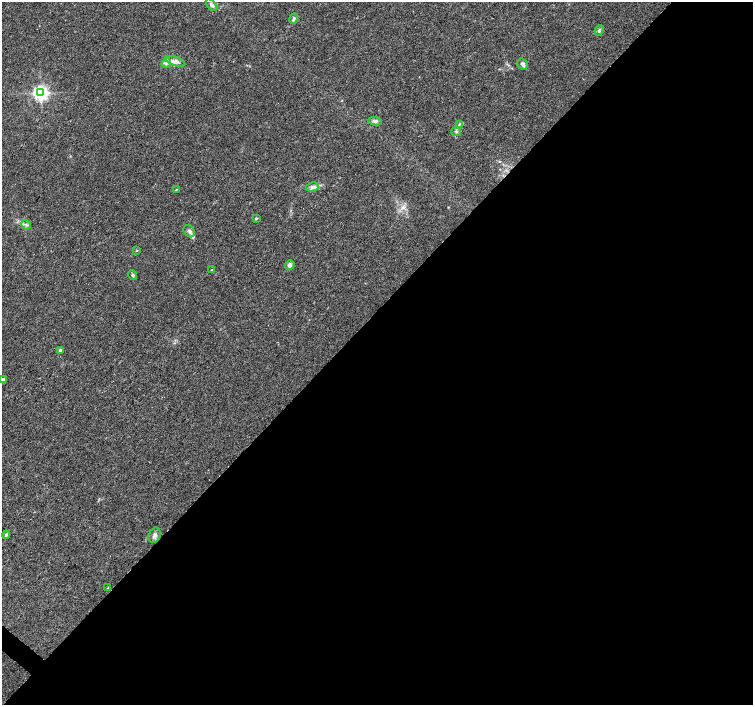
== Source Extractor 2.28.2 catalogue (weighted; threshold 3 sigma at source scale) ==
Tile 12 of 4 x 4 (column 4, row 3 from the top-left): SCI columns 4514-6015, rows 1642-3047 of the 6016 x 6028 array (HDU 1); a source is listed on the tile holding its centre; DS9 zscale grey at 2 x 2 block average (1 PNG px = mean of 2 x 2 image px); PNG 755 x 707 px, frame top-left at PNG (2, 2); each listed source drawn as its Kron ellipse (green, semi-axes under 4 px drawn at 4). Shown black and unused: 56% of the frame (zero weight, under 3 of 4 exposures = <1% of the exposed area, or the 3 px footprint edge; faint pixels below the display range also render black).
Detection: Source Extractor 2.28.2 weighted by HDU 2 'WHT'; one run over the whole footprint, this tile lists its part. Background 0.0466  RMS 0.0039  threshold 0.0176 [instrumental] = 3 sigma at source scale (4.5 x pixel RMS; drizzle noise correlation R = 1.50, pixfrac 1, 0.0396/0.0396 arcsec/px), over >= 5 px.
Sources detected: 25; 1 inside a brighter listed object's ellipse — not listed separately; the other 24 listed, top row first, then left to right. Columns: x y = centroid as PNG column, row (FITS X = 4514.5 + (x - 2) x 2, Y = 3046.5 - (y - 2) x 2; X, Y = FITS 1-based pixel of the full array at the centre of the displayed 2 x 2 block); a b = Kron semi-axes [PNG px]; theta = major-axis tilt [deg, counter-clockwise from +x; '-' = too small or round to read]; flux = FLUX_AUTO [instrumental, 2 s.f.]
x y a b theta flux
212 5 7 3 -49 2.4
294 18 5 4 - 1.8
599 31 5 3 - 1.5
175 61 10 4 -20 4.6
166 63 5 3 - 2
523 64 5 5 - 2.6
41 93 4 4 - 310
375 121 6 4 -11 2.8
459 124 4 3 - 1.1
456 132 5 4 - 1.4
312 187 6 4 14 2.7
176 189 2 2 - 0.49
256 218 4 3 - 0.96
26 225 5 2 - 1
189 231 6 5 - 2.6
136 250 3 2 - 0.63
290 265 5 4 - 3.3
211 270 3 2 - 0.51
133 275 5 3 - 1.4
60 350 4 3 - 1.2
3 379 3 2 - 3.7
6 535 4 3 - 1.7
155 535 8 6 68 3.3
108 588 3 3 - 0.66
Isophote crosses this tile's border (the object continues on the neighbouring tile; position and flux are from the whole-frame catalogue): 1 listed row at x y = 3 379
Diffuse or blended objects may show on this block-average render without a row.